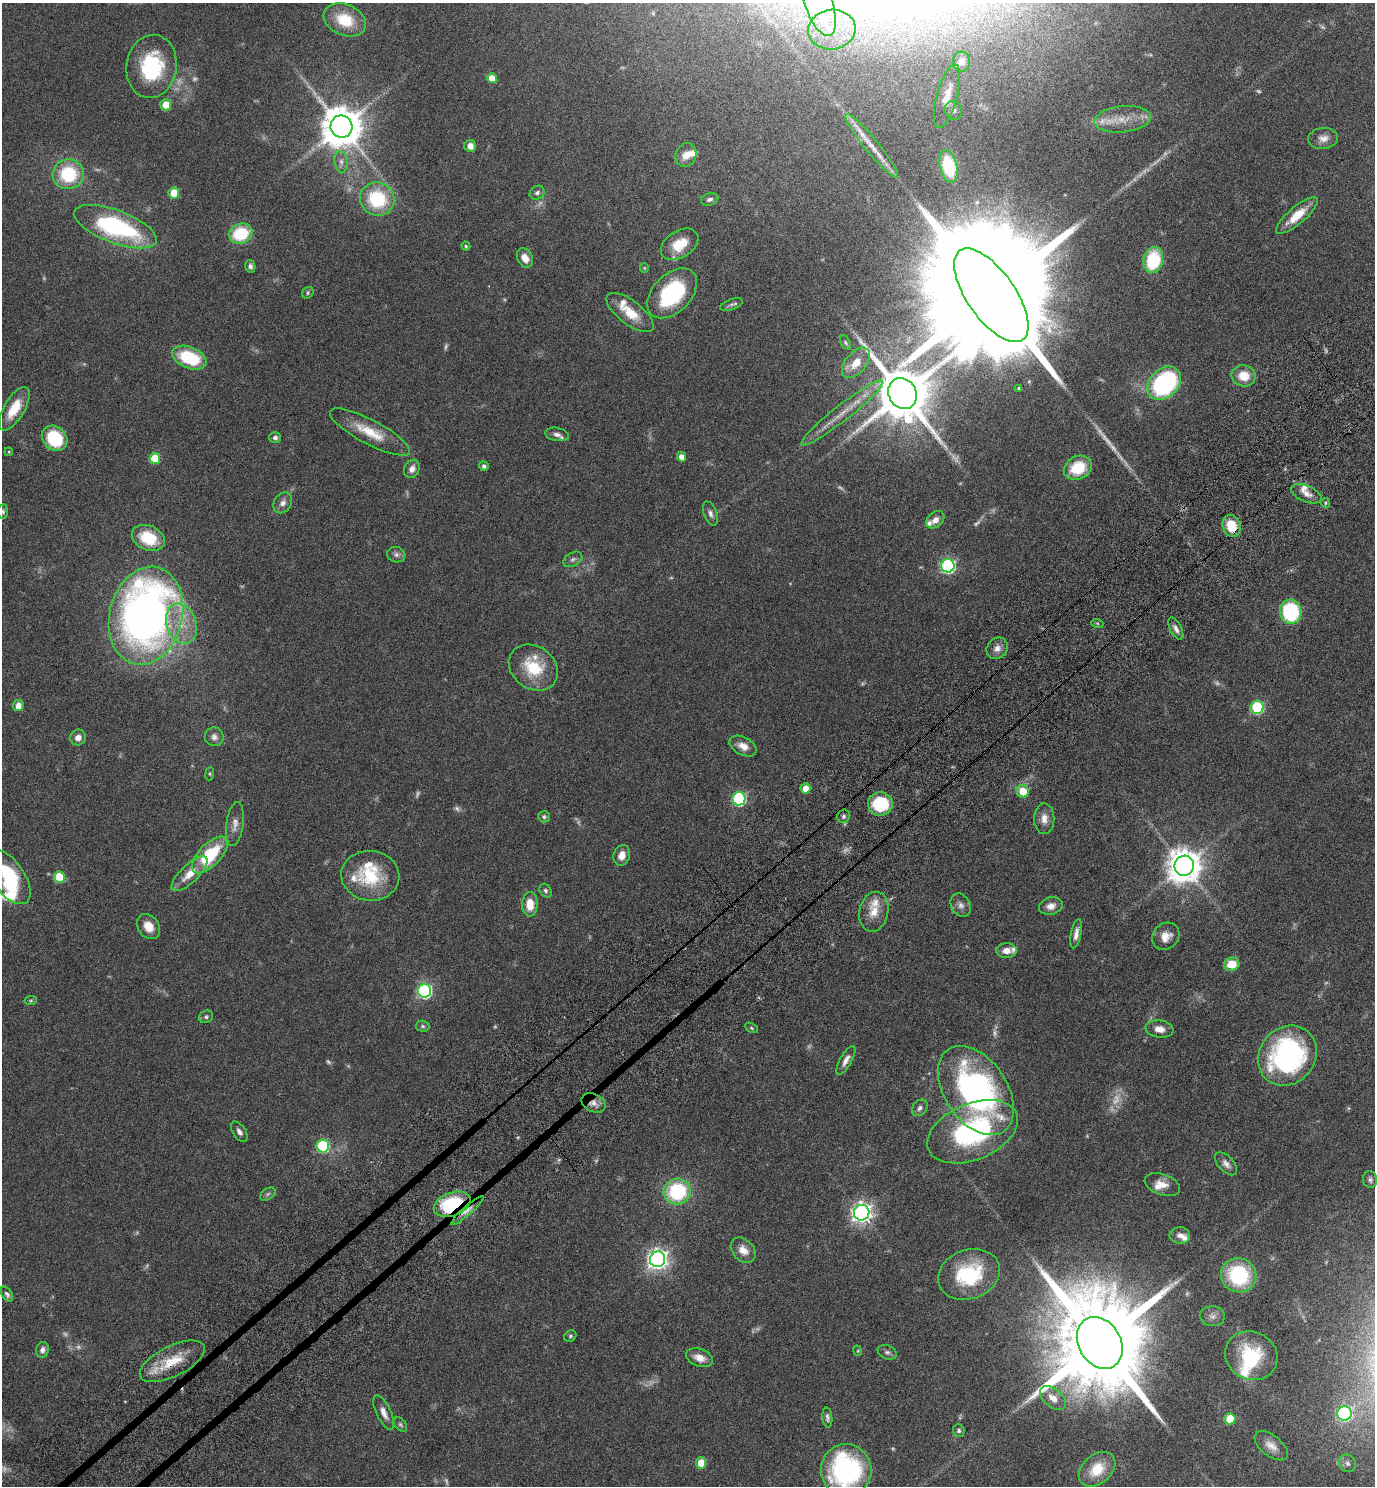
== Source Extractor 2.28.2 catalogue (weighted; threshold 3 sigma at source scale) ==
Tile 7 of 4 x 4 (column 3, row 2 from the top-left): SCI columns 2938-4310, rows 3019-4502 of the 6015 x 6033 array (HDU 1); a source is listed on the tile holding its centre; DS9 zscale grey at full resolution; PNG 1377 x 1488 px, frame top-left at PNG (2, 3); each listed source drawn as its Kron ellipse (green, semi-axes under 4 px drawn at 4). Shown black and unused: <1% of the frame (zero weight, under 6 of 11 exposures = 3% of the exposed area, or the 3 px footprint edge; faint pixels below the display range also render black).
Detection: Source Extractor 2.28.2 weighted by HDU 2 'WHT'; one run over the whole footprint, this tile lists its part. Background 0.0415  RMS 0.0035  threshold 0.0142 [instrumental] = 3 sigma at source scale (4.09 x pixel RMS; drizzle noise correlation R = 1.36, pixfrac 0.8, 0.05/0.05 arcsec/px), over >= 5 px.
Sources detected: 207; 37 too faint to see at this stretch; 1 inside a brighter object's white glare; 1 long thin detection or spike segment (spike, bleed or trail) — neither listed nor drawn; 15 inside a brighter listed object's ellipse — not listed separately; the other 153 listed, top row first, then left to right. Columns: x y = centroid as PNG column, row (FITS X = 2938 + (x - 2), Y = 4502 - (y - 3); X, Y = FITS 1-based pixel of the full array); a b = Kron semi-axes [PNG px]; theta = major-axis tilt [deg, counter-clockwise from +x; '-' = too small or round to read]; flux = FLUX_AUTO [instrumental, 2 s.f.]
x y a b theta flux
818 3 35 14 -71 9.9
345 20 22 15 -23 11
832 30 24 20 8 16
962 62 10 8 -82 1.8
152 66 32 25 81 28
492 78 5 4 - 4.4
947 96 33 10 75 5.4
166 105 5 5 - 5.5
953 110 9 8 - 1.3
1123 119 28 13 6 7.1
341 127 11 11 - 1100
1323 138 15 10 5 2.5
470 146 6 5 - 2.4
872 146 40 7 -51 5.2
686 155 12 10 69 3.2
341 162 11 6 -83 1.5
949 166 17 8 -76 16
68 174 16 15 - 19
174 193 5 5 - 8.9
537 193 8 6 34 0.96
377 199 17 16 - 21
710 199 9 6 15 1.1
1297 216 26 8 41 7.1
115 227 44 16 -21 48
241 234 12 9 21 17
680 244 20 13 33 7.6
466 246 5 4 - 0.49
525 258 10 7 -62 3.2
1153 260 13 9 76 21
250 266 6 5 - 0.92
644 268 5 4 - 0.35
308 293 6 5 - 0.53
672 293 30 19 45 31
991 295 55 24 -55 29000
731 304 12 5 20 0.9
630 313 28 12 -37 7.6
845 342 8 4 -61 0.54
189 358 18 10 -22 18
856 363 18 10 50 5.6
1244 376 12 10 -10 6.6
1164 383 19 14 44 57
1019 388 4 3 - 0.44
903 393 16 13 -61 2300
14 409 24 10 59 8.1
842 413 51 8 38 8.4
370 432 45 12 -28 9.3
557 434 12 6 -10 1.4
275 437 6 5 - 0.94
55 438 14 11 -44 18
9 452 4 3 - 0.27
682 457 5 4 - 2.4
155 458 5 5 - 11
484 466 5 5 - 0.81
1078 468 15 11 27 11
412 469 9 7 60 1.8
1306 494 16 8 -23 2.5
283 503 11 8 56 1.8
1325 503 5 4 - 0.4
3 512 7 5 -90 0.65
710 513 12 6 -68 1.4
935 520 10 7 41 2.5
1232 526 11 9 -70 8.2
148 538 17 12 -23 12
396 555 9 7 -15 1.1
573 559 10 6 32 1.1
948 566 7 6 - 68
1291 612 12 10 -77 28
146 616 50 36 76 220
1097 623 6 4 -19 0.43
181 624 21 15 -72 8.3
1176 629 12 5 -63 1.5
997 648 11 10 - 2.2
533 668 26 21 -36 14
18 705 5 5 - 3.1
1257 707 6 6 - 37
78 737 8 7 - 1.9
214 737 9 9 - 1.5
743 746 15 9 -28 3.1
210 774 6 3 83 0.37
805 788 5 5 - 4
1023 791 6 6 - 7.1
739 799 6 6 - 50
880 804 12 11 - 18
844 816 7 6 - 0.8
544 817 6 6 - 0.71
1044 819 15 10 -89 3.1
235 824 22 8 82 2.6
210 855 23 11 46 19
622 855 10 8 71 3
1184 866 10 9 - 700
189 874 23 9 44 5.6
370 876 29 25 -6 18
8 877 32 16 -55 29
59 877 5 5 - 14
546 891 7 5 -57 0.78
530 904 12 8 88 5.3
961 905 12 9 -61 1.8
1051 906 12 8 15 2.5
874 912 20 14 78 5.5
148 926 13 10 -54 4
1076 934 15 5 79 2
1166 936 15 12 45 3.7
1006 951 10 7 0 2.6
1232 964 8 6 9 6.1
424 991 6 6 - 64
31 1001 6 4 7 0.47
206 1017 7 6 - 0.83
423 1026 7 5 -3 0.63
751 1028 7 4 -28 0.51
1160 1029 14 8 -8 2.8
1287 1056 31 27 49 62
846 1060 16 6 60 2
976 1091 49 31 -56 99
593 1103 12 9 -28 2.3
920 1108 9 7 50 1.1
239 1132 12 6 -57 1.4
973 1132 48 28 22 54
323 1146 6 6 - 34
1226 1164 14 7 -47 1.7
1370 1180 8 7 - 0.89
1162 1185 18 10 -20 3.7
677 1191 13 12 - 26
268 1194 8 5 36 0.79
452 1204 19 11 20 31
468 1210 21 4 41 2.4
862 1213 8 7 - 190
1180 1235 10 8 -3 1.8
743 1250 14 10 -46 3.2
658 1259 8 7 - 200
969 1274 31 24 20 26
1239 1275 18 17 - 26
7 1294 8 5 -57 0.86
1212 1316 12 10 -4 1.8
570 1336 6 5 - 0.57
1100 1343 27 21 -59 9800
42 1350 8 6 76 1.4
858 1351 5 3 - 0.3
887 1352 10 6 -24 0.99
1251 1356 27 24 -26 18
699 1358 14 8 -20 3
172 1361 35 15 26 11
1053 1398 15 9 -40 3.4
384 1413 19 7 -65 2.6
1344 1413 7 7 - 71
827 1418 10 5 -85 0.89
1230 1419 5 5 - 10
400 1425 8 5 -50 0.68
959 1430 6 5 - 0.8
1271 1446 19 10 -38 3.1
701 1463 5 5 - 6.1
1347 1463 9 8 - 1.2
1097 1469 21 14 40 8.8
846 1470 26 25 - 53
Overlapping masked pixels (flux is a lower limit): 5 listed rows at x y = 1232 526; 593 1103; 452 1204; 468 1210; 172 1361
Isophote crosses this tile's border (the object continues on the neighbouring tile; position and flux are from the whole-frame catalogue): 4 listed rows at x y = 818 3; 3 512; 8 877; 846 1470